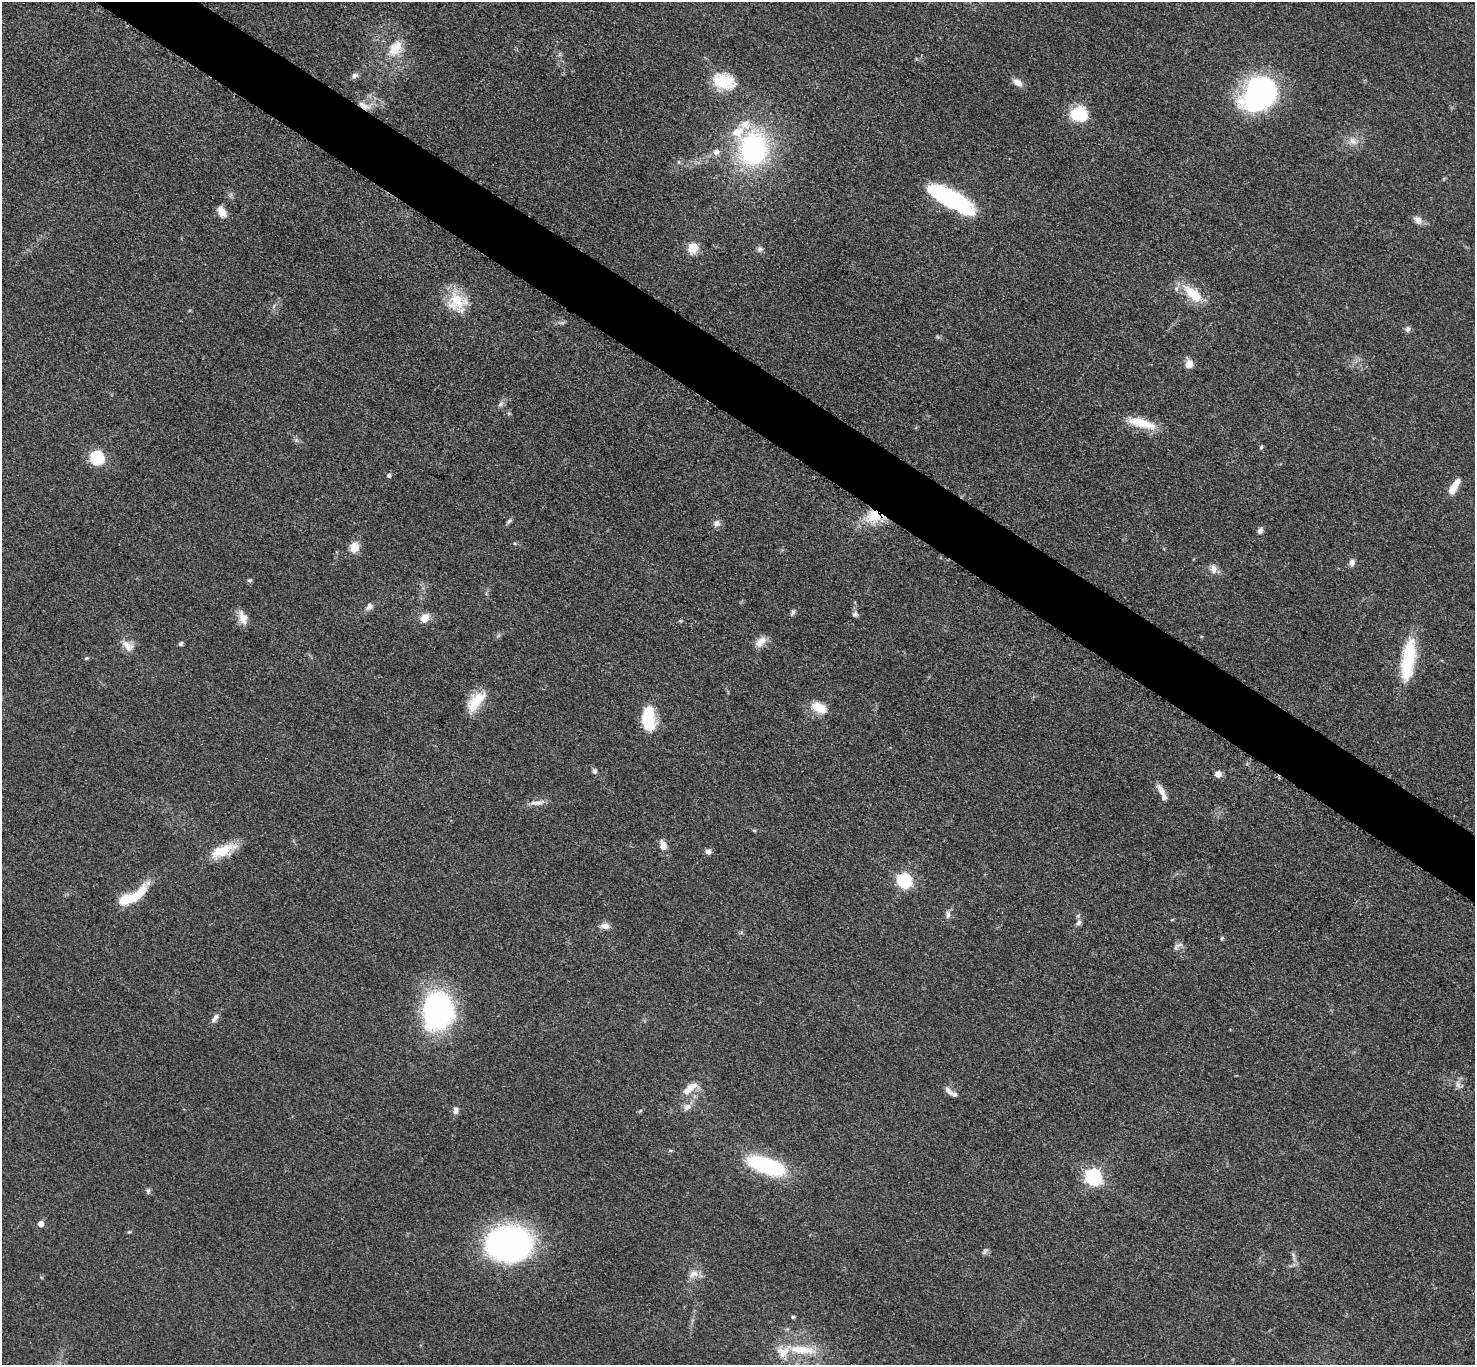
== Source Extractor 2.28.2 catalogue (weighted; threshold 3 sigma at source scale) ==
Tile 11 of 4 x 4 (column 3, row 3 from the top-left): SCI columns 2957-4429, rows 1525-2887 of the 5909 x 5914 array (HDU 1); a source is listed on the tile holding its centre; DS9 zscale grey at full resolution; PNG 1477 x 1367 px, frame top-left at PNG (2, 2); no overlay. Shown black and unused: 4% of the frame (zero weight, under 3 of 5 exposures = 1% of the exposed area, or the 3 px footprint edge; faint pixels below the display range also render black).
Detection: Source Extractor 2.28.2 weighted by HDU 2 'WHT'; one run over the whole footprint, this tile lists its part. Background 0.0536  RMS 0.0058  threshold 0.0259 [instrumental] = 3 sigma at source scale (4.5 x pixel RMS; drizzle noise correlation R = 1.50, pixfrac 1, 0.05/0.05 arcsec/px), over >= 5 px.
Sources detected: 89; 3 inside a brighter object's white glare — not listed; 5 inside a brighter listed object's ellipse — not listed separately; the other 81 listed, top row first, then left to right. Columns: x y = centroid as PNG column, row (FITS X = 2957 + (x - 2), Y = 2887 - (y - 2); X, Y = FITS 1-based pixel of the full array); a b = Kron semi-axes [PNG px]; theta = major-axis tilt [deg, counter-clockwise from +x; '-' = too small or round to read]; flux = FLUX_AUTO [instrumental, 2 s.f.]
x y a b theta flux
396 47 23 17 61 13
355 75 9 6 24 2
724 81 30 19 -15 19
1018 82 11 7 -34 4.3
1261 92 45 27 51 110
364 106 20 9 -11 7
1079 114 20 17 1 19
1353 141 12 9 -44 4.4
753 149 35 26 -84 110
716 152 8 8 - 3.2
950 199 46 15 -29 74
222 212 13 8 -63 5.8
1418 220 13 9 -42 3.6
693 248 5 5 - 31
760 249 8 6 14 1.7
1193 293 28 12 -40 16
456 301 25 24 - 19
1408 329 8 7 - 1.8
1189 364 9 7 52 6
501 404 8 6 68 1.8
1141 423 38 11 -16 15
296 440 6 6 - 1.3
1261 447 6 4 66 0.86
97 458 6 6 - 88
389 475 5 4 - 1.7
1454 486 22 8 58 7
874 517 24 17 5 17
509 521 9 5 39 1.4
717 523 10 9 - 2.6
1260 531 8 6 68 2
354 547 13 12 - 6.1
1352 563 9 7 86 2.8
1213 569 13 9 -73 3.8
249 580 6 5 - 1
369 606 10 7 52 2.4
793 612 9 5 61 1.5
855 614 8 7 - 1.7
243 618 17 10 -73 5.7
425 618 11 9 49 5.6
681 621 5 4 - 0.78
761 642 16 9 45 5.5
181 644 6 5 - 1.1
128 646 18 11 -37 5.7
1409 654 39 16 -89 26
86 658 6 4 21 0.75
476 702 28 13 52 16
819 708 18 11 -21 11
648 718 24 11 -88 31
594 771 7 6 - 1.6
1218 774 7 6 - 3.6
1161 790 17 7 -57 5
538 803 22 6 5 4.1
754 830 6 4 -19 0.72
663 846 11 7 -77 5.5
221 851 30 14 23 15
708 851 7 6 - 2.3
904 880 6 6 - 120
133 897 37 10 35 18
948 915 11 5 -90 2.2
1079 923 8 6 56 2
605 926 13 7 -11 3.6
1222 938 5 4 - 0.69
1176 948 6 5 - 1.3
438 1011 37 31 78 120
215 1018 13 6 54 2.7
1458 1084 9 4 -81 1.8
690 1088 24 9 38 7.7
948 1091 12 6 -52 2.5
687 1107 11 9 20 3.7
455 1111 9 6 88 2.6
670 1150 6 4 -19 0.71
766 1166 39 15 -19 65
1093 1177 7 7 - 170
148 1191 7 5 88 1.4
41 1224 5 5 - 4.6
508 1244 45 33 0 170
985 1251 8 6 47 1.6
1293 1255 8 4 -54 1.3
693 1274 15 9 21 4.7
793 1317 5 4 - 0.86
802 1350 39 11 -5 19
Overlapping masked pixels (flux is a lower limit): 2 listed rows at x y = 364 106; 874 517